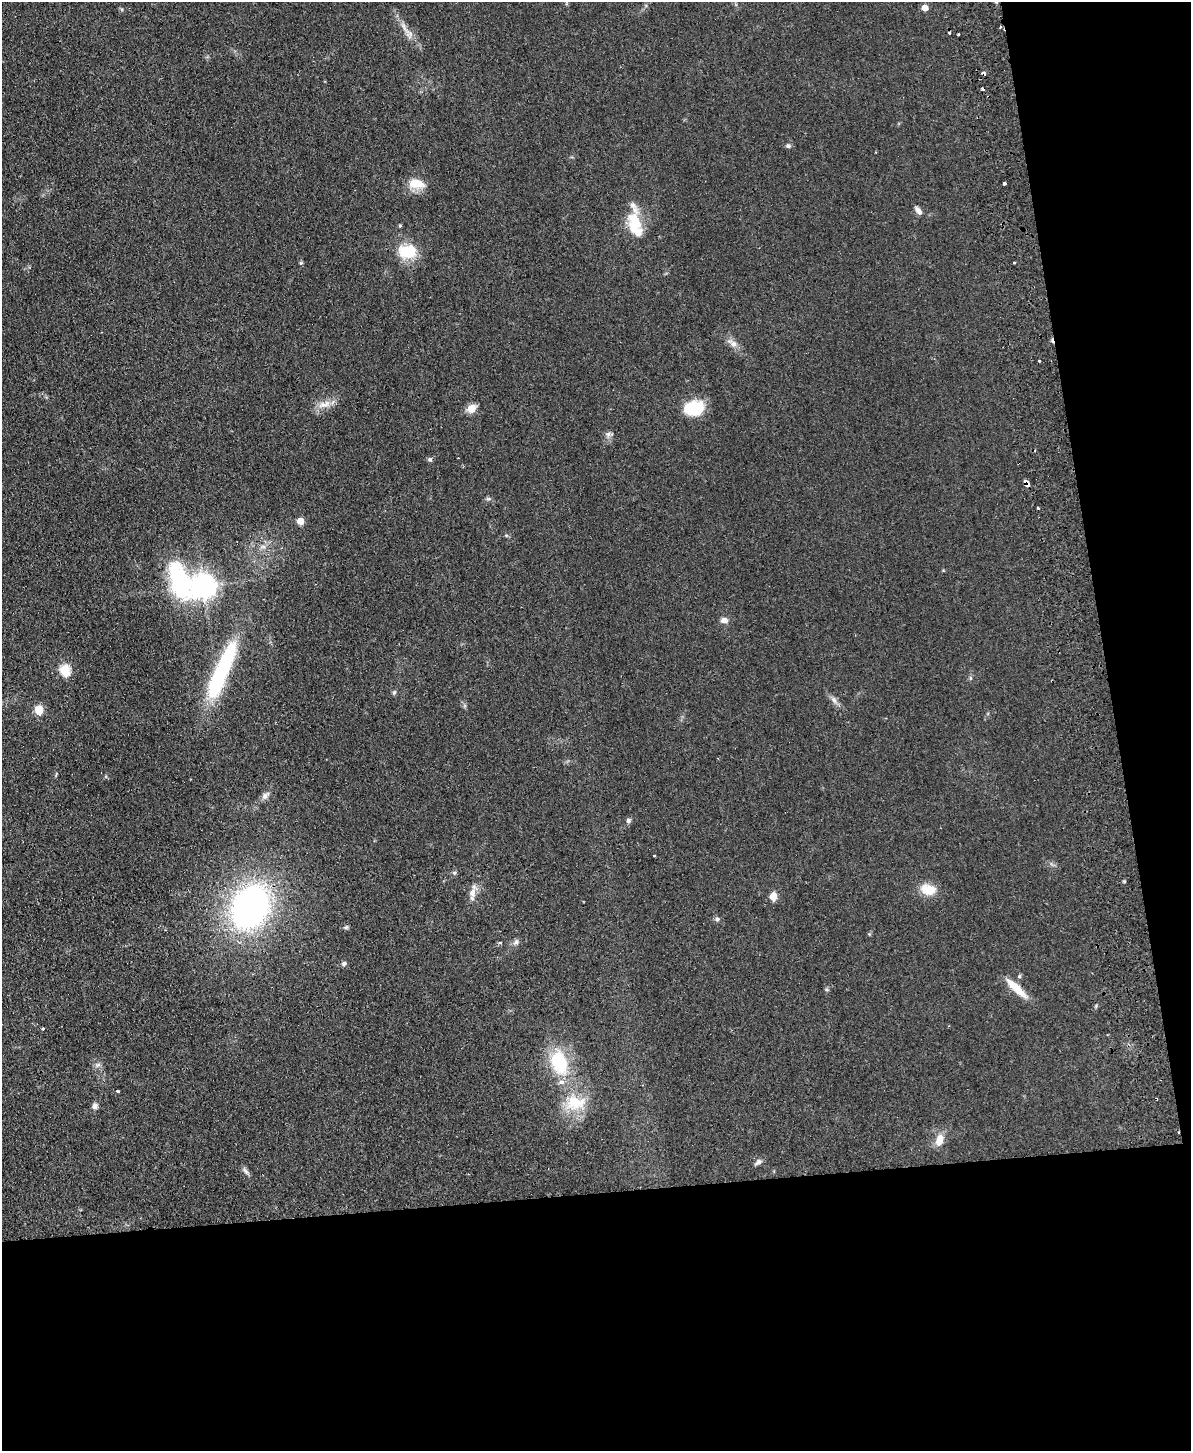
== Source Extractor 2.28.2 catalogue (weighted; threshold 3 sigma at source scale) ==
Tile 12 of 4 x 3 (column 4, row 3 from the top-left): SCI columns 3625-4813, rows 258-1706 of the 4869 x 4754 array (HDU 1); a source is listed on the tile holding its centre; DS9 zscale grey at full resolution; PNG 1193 x 1453 px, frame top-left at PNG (2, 2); no overlay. Shown black and unused: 24% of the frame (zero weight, under 2 of 3 exposures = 3% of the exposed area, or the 3 px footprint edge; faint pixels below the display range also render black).
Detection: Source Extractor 2.28.2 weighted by HDU 2 'WHT'; one run over the whole footprint, this tile lists its part. Background 0.0633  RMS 0.0093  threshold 0.042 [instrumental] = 3 sigma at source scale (4.5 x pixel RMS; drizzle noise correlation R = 1.50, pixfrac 1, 0.05/0.05 arcsec/px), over >= 5 px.
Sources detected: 62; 1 inside a brighter object's white glare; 3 cosmic-ray / hot-pixel residue — not listed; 1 inside a brighter listed object's ellipse — not listed separately; the other 57 listed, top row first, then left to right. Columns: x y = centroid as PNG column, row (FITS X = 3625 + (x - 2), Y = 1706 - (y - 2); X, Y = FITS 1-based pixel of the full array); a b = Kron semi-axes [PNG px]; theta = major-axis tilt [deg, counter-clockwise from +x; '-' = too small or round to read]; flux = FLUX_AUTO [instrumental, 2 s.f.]
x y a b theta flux
925 8 5 5 - 10
1000 27 3 2 - 0.78
405 28 21 5 -63 6.7
949 33 3 3 - 9.2
983 73 4 3 - 4.1
788 146 6 6 - 1.8
1004 183 3 3 - 1.7
416 184 21 11 -7 14
918 211 11 6 -54 4.2
635 224 35 15 -81 32
400 226 4 4 - 1
406 250 20 18 71 26
301 263 4 4 - 1.3
734 344 10 7 -55 4.9
1039 361 3 3 - 2
324 404 19 9 17 9.3
471 408 6 5 - 23
694 408 22 16 6 30
608 434 7 6 - 2.6
430 460 6 5 - 1.6
1026 483 7 4 -57 12
1038 508 3 3 - 1.8
300 521 5 5 - 17
179 583 48 26 -65 94
204 586 8 7 - 820
724 620 10 7 -9 4.3
65 670 6 5 - 66
221 672 71 15 67 110
971 678 6 4 -89 1.3
394 692 6 4 44 1.4
834 700 11 6 -59 3.8
39 710 5 5 - 34
265 796 12 7 45 4
628 821 6 6 - 2.2
654 856 3 3 - 1.4
928 889 20 13 -17 15
472 893 16 9 66 7.4
773 897 5 5 - 18
250 907 40 31 61 300
717 919 6 6 - 1.8
346 927 6 5 - 1.4
516 942 9 6 55 2.7
500 943 4 3 - 1.9
344 963 7 6 - 2
1019 976 5 4 - 1.5
1016 988 30 7 -43 17
827 990 6 3 -19 1.1
43 1029 3 3 - 1.2
559 1062 23 15 -73 53
98 1065 8 6 20 2.5
118 1091 4 3 - 1.1
1156 1099 4 2 - 0.89
575 1103 29 20 6 28
95 1106 8 7 - 3.3
939 1140 14 9 73 10
758 1162 10 6 35 2.9
245 1171 12 5 -58 2.7
Overlapping masked pixels (flux is a lower limit): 4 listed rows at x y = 1000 27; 983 73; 1026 483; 1156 1099